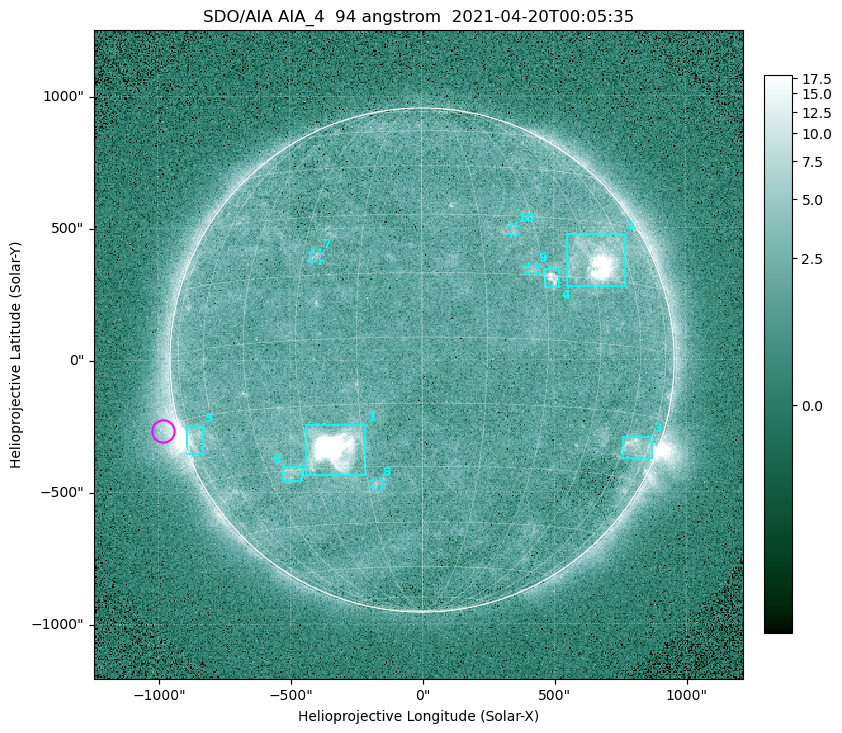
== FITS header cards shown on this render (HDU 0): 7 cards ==
TELESCOP= 'SDO/AIA '
INSTRUME= 'AIA_4   '
WAVELNTH=                   94
WAVEUNIT= 'angstrom'
DATE-OBS= '2021-04-20T00:05:35.12'
CTYPE1  = 'HPLN-TAN'
CTYPE2  = 'HPLT-TAN'

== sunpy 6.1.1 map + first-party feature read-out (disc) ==
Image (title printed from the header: SDO/AIA AIA_4  94 angstrom  2021-04-20T00:05:35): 512 x 512 px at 4.8 arcsec/px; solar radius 955 arcsec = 199 px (full disc in frame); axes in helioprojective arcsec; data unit not stated in the header (colour bar unlabelled)
Orientation: roll -0.137 deg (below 1 deg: not rotated)
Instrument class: DISC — disc imager (sunpy class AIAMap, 94 A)
Bright regions (active regions / flare kernels): reference = the median radial profile (limb darkening/brightening removed); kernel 5 px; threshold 5 sigma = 2.51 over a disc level ~1.77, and >= 1.15x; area >= 9 px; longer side >= 5 px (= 24 arcsec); searched inside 0.97 R_sun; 10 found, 10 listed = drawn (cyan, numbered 1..; 4 of them under ~33 arcsec drawn as corner ticks so the feature stays visible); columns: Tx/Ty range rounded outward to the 10 arcsec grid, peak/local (2 s.f.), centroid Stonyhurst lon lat
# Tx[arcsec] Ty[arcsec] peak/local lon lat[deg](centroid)
1 -440..-210 -440..-240 1052 -23 -25
2 550..770 280..480 48 +48 +20
3 760..870 -380..-290 4.2 +66 -22
4 460..520 270..350 6.3 +32 +14
5 -900..-830 -360..-250 6.7 -72 -19
6 -530..-450 -460..-400 3 -37 -30
7 -420..-380 380..410 3 -26 +20
8 -190..-160 -480..-450 2.9 -13 -34
9 400..440 330..360 2.8 +27 +16
10 340..360 470..510 2.7 +24 +26
Off-limb structures (1.02-1.3 R_sun): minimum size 50 px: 6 found; the strongest spans PA ~85..115 deg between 1.02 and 1.22 R_sun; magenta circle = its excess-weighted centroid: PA ~105 deg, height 1.06 R_sun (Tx ~-980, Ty ~-270 arcsec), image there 4.9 x the reference